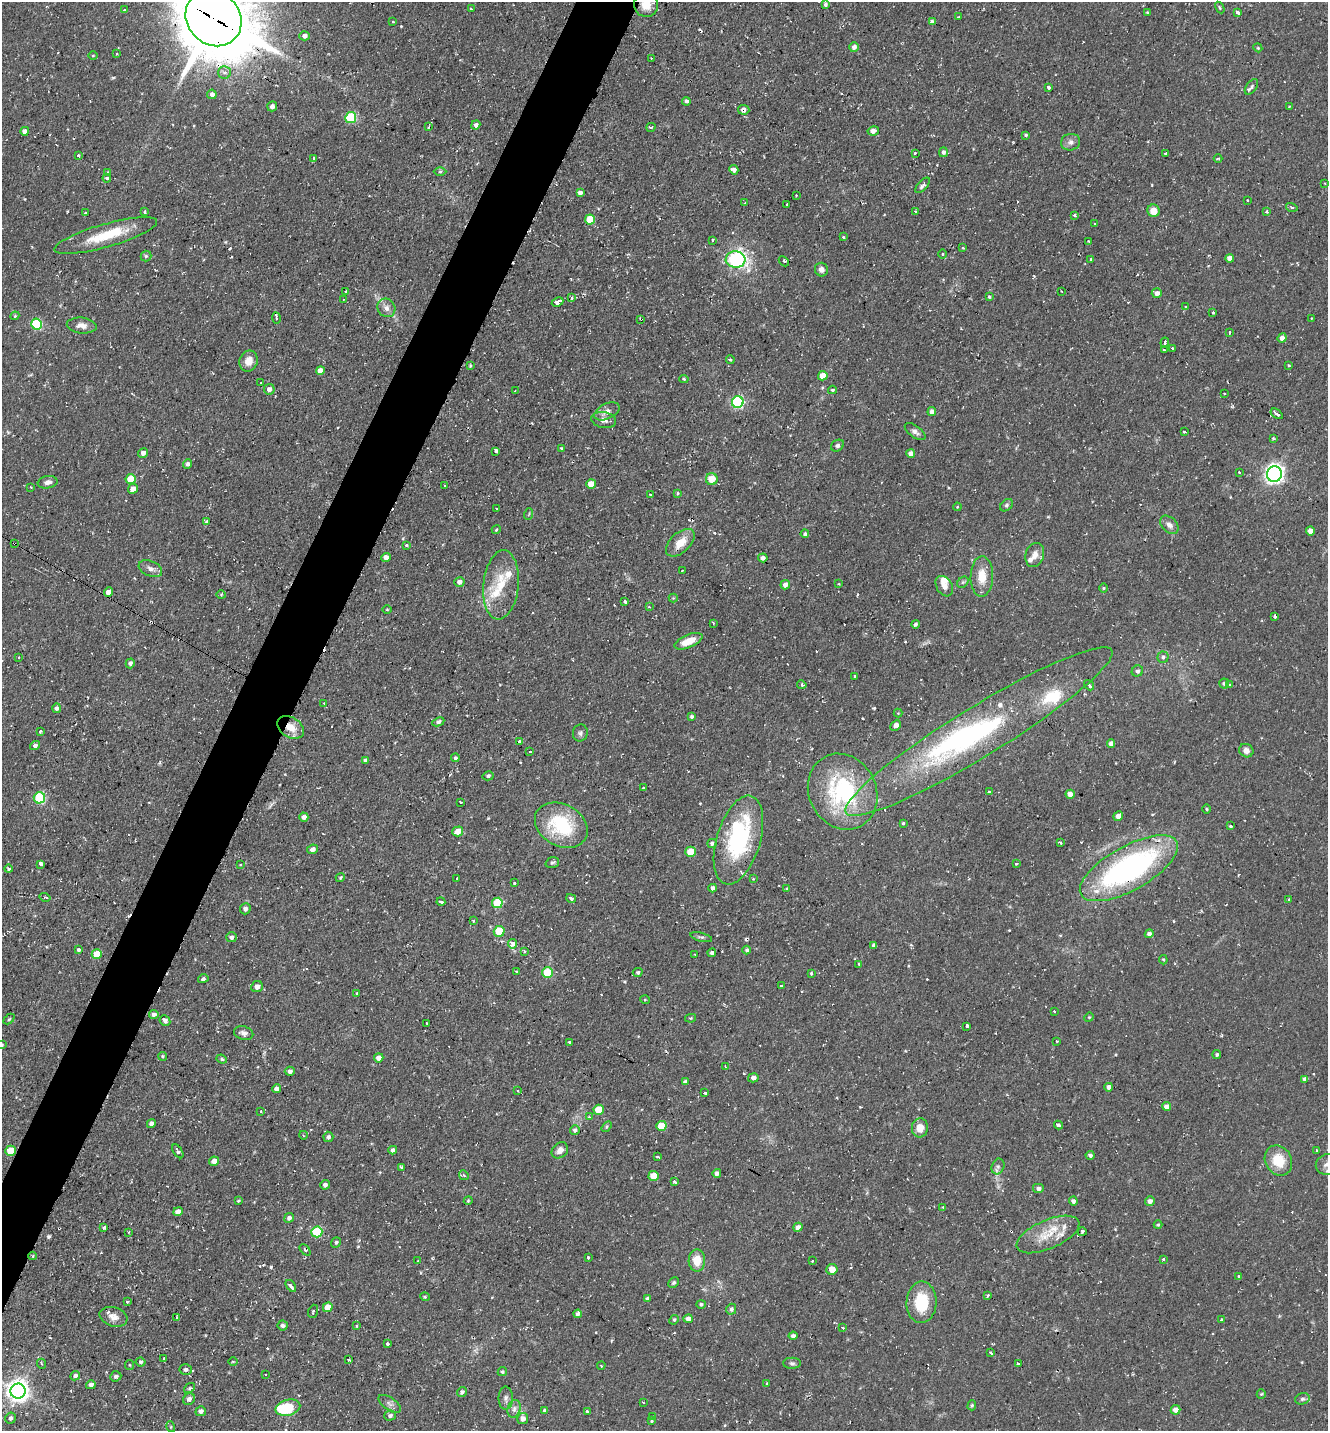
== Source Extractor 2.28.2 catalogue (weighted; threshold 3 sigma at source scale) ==
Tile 7 of 4 x 4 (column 3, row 2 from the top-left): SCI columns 2928-4253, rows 2857-4285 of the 5727 x 5714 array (HDU 1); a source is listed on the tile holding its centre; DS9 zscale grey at full resolution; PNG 1330 x 1433 px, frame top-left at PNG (2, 2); each listed source drawn as its Kron ellipse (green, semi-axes under 4 px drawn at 4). Shown black and unused: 4% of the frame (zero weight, under 2 of 3 exposures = <1% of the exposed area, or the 3 px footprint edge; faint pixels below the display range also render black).
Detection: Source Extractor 2.28.2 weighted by HDU 2 'WHT'; one run over the whole footprint, this tile lists its part. Background 0.0823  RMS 0.0071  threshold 0.0319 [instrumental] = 3 sigma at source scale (4.5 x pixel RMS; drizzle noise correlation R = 1.50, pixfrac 1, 0.05/0.05 arcsec/px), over >= 5 px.
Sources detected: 439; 2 inside a brighter object's white glare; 33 cosmic-ray / hot-pixel residue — neither listed nor drawn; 13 inside a brighter listed object's ellipse — not listed separately; the other 391 listed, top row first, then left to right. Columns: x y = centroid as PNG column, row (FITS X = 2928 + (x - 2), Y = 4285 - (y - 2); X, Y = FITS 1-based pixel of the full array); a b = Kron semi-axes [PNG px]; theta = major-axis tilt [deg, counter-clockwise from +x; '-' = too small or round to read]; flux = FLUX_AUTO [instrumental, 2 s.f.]
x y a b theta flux
825 4 3 3 - 1.5
646 5 12 12 - 11
1220 8 6 3 -61 0.85
471 9 3 2 - 0.93
124 10 4 3 - 0.94
1147 12 4 4 - 0.81
1237 12 4 3 - 7.9
958 17 3 3 - 0.69
214 18 30 26 -45 6000
393 21 3 3 - 0.73
932 22 4 3 - 13
304 36 5 4 - 2.7
854 47 5 5 - 2.5
1258 48 4 3 - 0.75
117 54 3 2 - 0.6
93 56 5 3 - 0.66
651 58 2 2 - 0.58
225 72 6 6 - 2.7
1049 87 3 3 - 4.1
1251 87 9 5 53 1.9
212 94 5 4 - 2.5
686 101 4 4 - 1.6
272 106 5 4 - 2.4
1289 106 4 3 - 0.71
744 110 6 5 - 2.5
351 118 5 5 - 48
476 125 5 4 - 2.6
429 127 4 3 - 1.1
651 127 5 3 - 1.3
25 131 4 4 - 3.4
873 131 6 4 12 4.1
1026 135 4 4 - 0.91
1071 142 10 8 11 3.4
943 152 5 4 - 2
915 153 3 3 - 1.3
1166 154 3 3 - 1.8
79 156 3 3 - 2
314 158 3 3 - 1.7
1218 158 4 3 - 0.64
734 170 5 4 - 2.9
440 172 6 4 1 1.1
108 173 3 3 - 5.8
107 178 4 4 - 2.1
1324 183 4 2 - 0.55
923 185 9 4 46 1.9
580 193 4 4 - 2.7
796 195 2 2 - 0.53
1247 200 2 2 - 0.77
745 203 4 3 - 0.92
787 204 2 2 - 0.72
1292 207 6 4 -17 1
915 211 3 3 - 0.73
1153 211 6 6 - 7.2
145 212 4 3 - 1.9
1266 212 3 3 - 1.5
85 213 3 2 - 0.59
1075 215 3 3 - 2
590 219 5 5 - 20
1095 224 3 2 - 0.76
106 236 53 11 16 27
843 237 3 3 - 1.8
712 240 3 3 - 2.8
1088 241 3 2 - 0.87
963 248 3 2 - 0.88
943 254 5 3 - 0.69
146 256 5 5 - 1.3
1230 258 4 4 - 4.1
1091 259 3 3 - 1.7
735 260 10 8 -3 120
784 261 6 2 -45 0.79
821 270 7 6 - 3.5
345 291 3 2 - 0.75
1062 291 3 2 - 0.96
1157 293 5 4 - 3.7
989 297 4 3 - 1.1
572 298 3 3 - 3.1
343 299 2 2 - 0.68
558 302 6 3 26 5.5
1185 307 3 3 - 2
386 308 10 8 -52 4
1213 312 3 3 - 1.6
15 316 4 4 - 0.9
276 318 5 4 - 1.8
1311 318 3 2 - 0.71
641 319 3 2 - 1.1
36 324 5 5 - 52
82 326 15 8 -5 4.9
1230 332 4 3 - 1.2
1282 338 5 4 - 4
1165 343 5 3 - 3.9
1173 349 3 3 - 3.5
1164 350 3 3 - 0.99
730 360 4 3 - 0.82
248 361 10 9 - 6.8
470 366 4 3 - 0.9
1289 366 4 3 - 1.1
320 370 4 4 - 4.7
823 376 5 4 - 9.9
684 379 4 4 - 1.1
261 383 2 2 - 0.67
269 389 5 5 - 3.2
832 390 4 3 - 0.99
515 391 3 2 - 0.55
1224 393 2 2 - 0.59
738 402 6 5 - 110
607 411 13 7 25 5.3
932 411 4 4 - 2.8
1277 414 7 3 -35 3.4
604 420 12 8 -9 4.3
915 432 12 5 -37 2.8
1184 432 3 2 - 0.95
1273 438 4 3 - 0.88
837 446 7 5 32 1.7
561 448 4 3 - 0.69
496 451 4 4 - 5.3
143 453 5 4 - 2.5
911 454 4 4 - 3.4
188 464 5 4 - 1.9
1239 472 3 2 - 1
1274 474 8 7 - 290
131 479 5 5 - 17
712 479 6 6 - 11
47 482 10 6 10 3.1
591 484 5 5 - 9.9
445 485 3 3 - 1.8
31 487 3 2 - 1.1
133 489 5 4 - 6.1
677 493 3 3 - 1.3
650 495 3 3 - 2.3
1006 505 7 5 41 1.5
957 507 4 3 - 0.56
496 509 3 3 - 1
529 514 6 3 71 0.78
207 521 4 3 - 9
1169 525 11 7 -45 3.9
496 530 4 3 - 0.76
1310 531 4 4 - 5.5
805 534 4 4 - 1.5
680 543 17 9 43 11
15 544 3 3 - 1.2
406 545 3 2 - 0.7
1035 555 12 9 74 5.1
386 557 5 4 - 4
763 558 5 4 - 3
150 569 12 7 -22 3.7
682 570 3 2 - 0.53
982 576 20 11 89 12
459 582 5 4 - 3.1
963 582 6 5 - 1.2
839 584 4 3 - 0.74
501 585 35 17 84 22
785 585 5 4 - 3.6
944 586 11 7 -58 5.1
1104 588 5 3 - 0.68
109 592 5 4 - 5.3
221 594 5 3 - 0.72
673 598 4 4 - 0.65
625 602 4 3 - 1.9
649 607 4 3 - 0.74
387 609 5 3 - 0.63
1275 616 4 3 - 2.7
713 623 3 2 - 0.99
915 624 4 3 - 1.6
689 641 15 6 22 9.7
19 657 3 2 - 0.61
1163 657 5 5 - 1.6
130 663 5 4 - 2.3
1137 671 6 5 - 1.8
855 676 3 3 - 1.7
1224 683 5 5 - 1.5
802 685 5 4 - 1.7
1089 685 6 3 -51 2.8
1230 685 3 3 - 1
323 703 3 2 - 0.47
56 708 5 4 - 2.2
898 713 4 4 - 0.69
691 716 3 3 - 1.3
438 722 6 4 25 1.7
896 725 6 4 44 3.1
291 727 14 10 -33 10
40 731 3 3 - 1.4
979 732 156 25 32 160
580 733 8 7 - 2
519 741 3 3 - 2
1111 743 4 4 - 2.6
35 745 5 4 - 2.5
530 751 3 2 - 0.68
1246 751 7 6 - 3.6
455 758 4 4 - 1.3
365 761 4 4 - 2.3
488 776 5 4 - 1.3
644 788 4 3 - 2
989 791 3 3 - 2.1
843 792 39 33 -62 87
1070 794 4 4 - 6.9
39 798 5 5 - 55
461 802 2 2 - 0.6
1207 809 5 3 - 0.76
1118 816 5 4 - 3.6
304 817 4 4 - 3
903 823 3 3 - 0.92
561 825 28 21 -29 46
1231 826 4 3 - 0.99
458 831 5 5 - 8.7
738 840 46 22 73 83
1060 842 4 3 - 1.9
712 843 5 4 - 1.9
312 849 5 4 - 3.2
691 852 5 5 - 17
552 863 7 5 19 1.4
41 864 4 3 - 7.8
240 864 2 2 - 0.7
1016 864 3 3 - 0.73
1129 868 55 22 29 180
9 869 4 3 - 1.3
340 878 5 4 - 1
457 878 3 2 - 0.59
753 879 3 3 - 0.73
514 883 3 3 - 2.9
713 888 4 4 - 2.3
787 888 4 3 - 0.79
45 897 5 3 - 2.7
571 898 5 3 - 1.4
1289 899 3 3 - 0.96
441 902 4 3 - 2.2
497 903 5 5 - 33
245 909 5 5 - 2.2
473 921 3 3 - 0.96
499 931 5 5 - 23
1149 934 4 4 - 2.4
232 937 5 5 - 2.7
701 937 11 4 -15 1.5
513 944 4 4 - 8.4
874 945 4 4 - 2.6
78 950 4 3 - 2.9
747 950 4 4 - 1.6
524 951 3 3 - 1
712 953 4 4 - 1.7
97 954 5 4 - 18
695 955 3 2 - 0.65
1163 960 4 3 - 0.82
859 964 3 3 - 2
517 971 3 3 - 1.3
638 972 5 4 - 1.3
547 973 5 5 - 28
811 973 3 3 - 1.6
203 979 5 4 - 1.6
781 986 3 3 - 3.4
257 987 6 5 - 3.5
357 993 3 3 - 1.2
645 1000 5 3 - 0.61
1054 1011 3 2 - 1.1
154 1015 5 4 - 2.6
1089 1017 5 4 - 0.89
691 1018 5 4 - 0.77
9 1019 6 4 44 0.93
165 1021 6 5 - 2.7
427 1023 3 3 - 1.5
967 1026 3 3 - 4.9
244 1033 10 6 -18 2.9
1057 1041 3 3 - 0.87
569 1042 3 3 - 1.9
2 1045 3 3 - 0.82
1217 1055 4 4 - 1.2
163 1056 4 3 - 1
379 1058 4 4 - 5
222 1059 5 4 - 1
725 1066 3 2 - 0.5
290 1071 5 4 - 2.5
753 1078 5 4 - 2.6
1305 1079 4 4 - 2.7
685 1082 4 4 - 1.9
1109 1087 4 4 - 3.3
277 1089 4 4 - 2.7
517 1091 3 2 - 0.75
704 1093 3 3 - 2.9
1167 1106 4 4 - 5.1
599 1110 5 5 - 18
261 1111 4 3 - 0.94
589 1117 4 4 - 0.76
151 1123 5 4 - 3.3
1058 1125 4 3 - 4
661 1126 5 5 - 18
607 1127 6 4 57 1.1
920 1128 9 8 - 7.4
575 1130 5 4 - 1.7
303 1135 4 3 - 0.55
328 1137 5 5 - 2.1
393 1150 4 4 - 2.4
560 1150 9 7 44 4.2
1317 1150 4 3 - 0.8
10 1151 5 5 - 20
178 1151 8 4 -56 1.5
1090 1155 4 3 - 1.6
658 1157 4 3 - 1.9
1278 1160 16 13 -60 18
214 1161 5 4 - 4.9
1327 1165 11 10 - 4.4
998 1166 8 6 69 2.2
401 1167 4 3 - 1.3
717 1173 4 4 - 2.5
464 1175 5 4 - 1.2
654 1176 5 5 - 13
674 1181 4 3 - 2.3
325 1185 5 4 - 1.9
1038 1189 6 5 - 2.2
238 1201 4 3 - 0.84
468 1201 4 3 - 0.74
1073 1201 4 4 - 2.3
1150 1201 5 5 - 3.1
943 1207 3 3 - 0.91
178 1212 5 4 - 4.2
289 1218 5 4 - 2.3
1158 1225 4 4 - 0.88
798 1227 5 4 - 3.9
104 1228 3 3 - 2.2
129 1232 4 2 - 0.62
317 1232 5 5 - 41
1082 1232 4 3 - 1.8
1048 1234 33 14 23 18
336 1242 5 4 - 1.4
305 1250 6 3 -48 1
33 1256 4 4 - 0.76
588 1257 3 3 - 2.8
1163 1259 4 3 - 0.89
697 1260 11 8 88 12
418 1261 3 2 - 1
812 1261 3 3 - 1.9
832 1269 5 5 - 7.8
1239 1276 3 3 - 1.1
674 1283 6 4 45 1.2
291 1286 7 3 -54 6.1
988 1295 3 3 - 1.6
425 1297 5 3 - 0.71
647 1298 4 3 - 1.2
127 1302 3 3 - 0.94
921 1302 21 15 88 28
701 1304 5 4 - 1.3
328 1307 5 4 - 8.8
731 1309 5 5 - 2
313 1311 7 4 71 1.6
578 1314 4 4 - 2.4
113 1317 14 9 -16 5.3
177 1317 3 2 - 0.9
688 1319 5 4 - 4
1222 1319 3 3 - 1.2
674 1320 5 4 - 0.97
283 1326 5 5 - 1.6
356 1326 3 2 - 1
843 1328 3 2 - 1.3
793 1336 4 4 - 1.8
387 1343 3 3 - 4
991 1353 3 3 - 2.4
164 1358 4 3 - 3.2
349 1360 3 3 - 0.97
233 1361 4 3 - 0.64
141 1362 5 4 - 1.3
792 1363 9 5 -1 1.9
42 1364 5 3 - 0.82
1018 1364 3 3 - 1.8
130 1365 5 4 - 0.8
601 1365 4 2 - 0.55
186 1370 6 5 - 1.8
502 1372 5 4 - 1.2
265 1375 3 2 - 0.95
75 1376 5 4 - 2.3
116 1376 6 5 - 1.7
767 1384 3 2 - 0.88
91 1385 5 4 - 2.6
189 1388 6 4 38 1.1
18 1391 7 7 - 580
462 1392 5 4 - 1.7
1261 1394 5 4 - 0.81
506 1398 11 7 90 2.9
189 1399 6 5 - 2.5
1302 1399 7 5 15 1.6
643 1402 3 2 - 0.52
390 1404 13 6 -35 2.8
972 1405 5 4 - 1.1
288 1408 12 8 13 30
514 1409 9 6 74 2.9
545 1410 4 4 - 2
1175 1410 5 4 - 5.2
201 1411 5 4 - 2.9
587 1411 3 3 - 1.5
390 1416 6 5 - 1.9
653 1417 3 2 - 1.3
11 1418 5 5 - 1.9
523 1418 5 5 - 3.9
651 1421 3 3 - 1.3
171 1427 5 3 - 0.77
Overlapping masked pixels (flux is a lower limit): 9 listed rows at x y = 214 18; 744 110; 590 219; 641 319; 15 544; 291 727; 979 732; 1129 868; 10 1151
Isophote crosses this tile's border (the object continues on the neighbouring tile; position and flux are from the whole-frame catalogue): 4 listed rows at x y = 646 5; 214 18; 2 1045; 1327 1165
Unlisted compact peaks at least as high as the median listed source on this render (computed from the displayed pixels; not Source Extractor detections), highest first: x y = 271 1267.